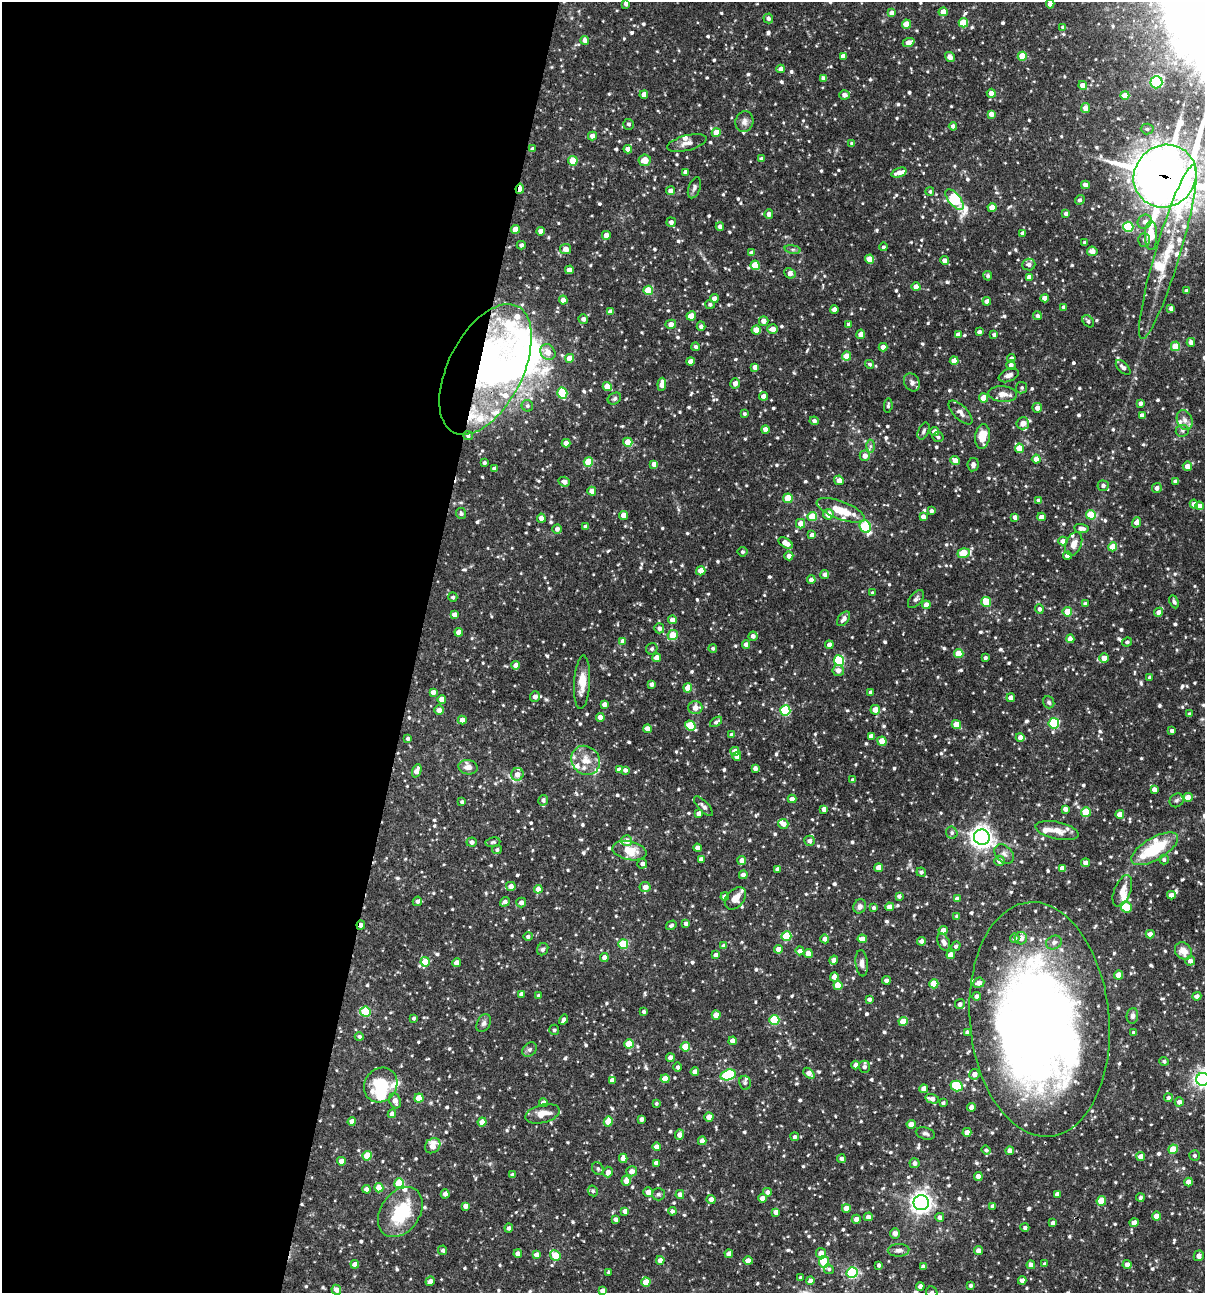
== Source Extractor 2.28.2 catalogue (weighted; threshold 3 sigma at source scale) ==
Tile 5 of 4 x 4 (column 1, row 2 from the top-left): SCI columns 250-1452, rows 2584-3874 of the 5187 x 5168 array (HDU 1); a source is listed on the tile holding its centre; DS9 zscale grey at full resolution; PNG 1207 x 1295 px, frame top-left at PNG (2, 2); each listed source drawn as its Kron ellipse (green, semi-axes under 4 px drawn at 4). Shown black and unused: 35% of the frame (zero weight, under 3 of 4 exposures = <1% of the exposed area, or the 3 px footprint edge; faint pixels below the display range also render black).
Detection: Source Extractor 2.28.2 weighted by HDU 2 'WHT'; one run over the whole footprint, this tile lists its part. Background 0.0857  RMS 0.0039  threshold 0.0174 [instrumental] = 3 sigma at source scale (4.5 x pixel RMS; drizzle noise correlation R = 1.50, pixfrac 1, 0.05/0.05 arcsec/px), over >= 5 px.
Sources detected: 969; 8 inside a brighter object's white glare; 3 cosmic-ray / hot-pixel residue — neither listed nor drawn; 35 inside a brighter listed object's ellipse — not listed separately; of the other 923, all 500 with FLUX_AUTO >= 0.77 (the completeness limit of this list) listed and drawn (423 fainter detections not listed), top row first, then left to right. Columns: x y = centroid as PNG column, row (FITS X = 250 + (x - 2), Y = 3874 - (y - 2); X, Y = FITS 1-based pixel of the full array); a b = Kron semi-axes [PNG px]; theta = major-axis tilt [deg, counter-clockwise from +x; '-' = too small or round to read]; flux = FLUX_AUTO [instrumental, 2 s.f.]
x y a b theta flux
626 4 4 4 - 1.4
1050 4 4 4 - 2
943 12 5 4 - 3.5
892 13 4 4 - 2.2
768 18 5 4 - 1.2
963 23 5 4 - 11
906 24 4 4 - 7
1063 27 4 4 - 0.9
585 40 4 4 - 2.5
909 42 6 4 24 3.2
843 56 4 4 - 1.8
1022 56 4 4 - 8.8
950 57 5 4 - 2.2
781 69 4 4 - 2.3
824 79 4 4 - 1.9
1156 82 6 6 - 28
1083 85 4 4 - 2.9
991 93 4 4 - 2.9
644 95 4 4 - 3.2
844 95 5 4 - 1.9
1125 95 4 4 - 4.8
1086 108 5 4 - 2.7
991 114 4 4 - 2.5
744 122 10 9 - 2
629 124 5 5 - 0.85
953 126 4 4 - 1.4
1147 129 6 5 - 0.85
716 133 4 4 - 6.7
592 136 4 4 - 2.4
687 143 20 7 14 2.6
852 143 4 4 - 0.83
532 149 4 4 - 1.1
628 149 4 4 - 2.9
762 159 4 4 - 1.5
645 160 6 6 - 4.7
573 161 5 4 - 11
686 172 4 4 - 2.5
899 173 8 4 18 2.9
1165 176 32 30 45 970
1085 185 4 4 - 2.5
694 188 11 6 71 1.2
520 189 5 3 - 5.1
670 191 4 4 - 1.8
930 192 4 4 - 0.86
954 199 12 6 -50 39
1080 200 5 4 - 1
992 207 4 4 - 4.7
769 214 5 4 - 1.9
1066 214 4 4 - 1.7
671 222 5 4 - 1.5
1145 222 7 6 - 1.8
720 227 4 4 - 2.3
1128 227 5 5 - 28
515 229 4 4 - 5.9
541 231 4 4 - 3.2
1023 233 4 4 - 1.7
606 235 4 4 - 3.1
1151 235 14 6 -90 11
1144 240 7 6 - 0.94
1085 242 3 3 - 0.89
521 245 4 4 - 1.2
883 247 4 4 - 0.84
566 249 5 5 - 2.9
793 249 8 4 -8 0.87
1092 251 5 4 - 3.2
1168 252 91 12 73 21
752 253 4 4 - 1.7
870 259 4 4 - 5.6
944 260 4 4 - 2.1
755 265 5 4 - 9.4
1029 265 6 6 - 1.9
569 270 4 4 - 3
790 273 6 5 - 2.9
988 276 5 4 - 0.89
1029 277 4 4 - 2.6
916 287 4 4 - 3.3
648 290 5 4 - 14
1187 291 4 4 - 2.7
714 298 4 4 - 2.2
1045 298 4 4 - 2.6
563 300 4 4 - 2.5
987 301 4 4 - 2.4
710 304 5 4 - 0.79
1064 307 4 3 - 1.1
1171 308 4 4 - 1.8
834 309 4 4 - 2.5
610 312 4 4 - 2.4
691 316 5 4 - 5.8
1037 316 4 4 - 1
583 319 5 4 - 1.5
764 321 5 4 - 2.6
1088 321 7 5 -47 0.92
671 324 5 4 - 2.6
849 324 4 4 - 1.5
701 326 4 4 - 1.3
773 329 5 5 - 2.9
756 330 4 4 - 5.9
979 332 4 4 - 1.5
861 334 4 4 - 3.5
958 335 4 4 - 2
994 335 4 4 - 1
1191 342 4 4 - 1.6
1175 346 4 4 - 10
696 347 4 4 - 1
883 347 4 4 - 2.7
548 352 8 7 - 3.9
847 356 4 4 - 6.6
570 358 4 4 - 6.2
1011 358 4 4 - 1.5
690 361 4 4 - 2.4
954 361 4 4 - 4.5
870 364 4 4 - 0.81
1011 365 4 4 - 1.6
755 367 4 4 - 2
1123 367 9 5 -46 1.7
485 369 71 37 63 120
1009 375 10 6 22 2.1
912 382 9 7 -61 1.5
735 383 5 4 - 2.7
662 384 6 4 85 3.2
607 386 4 4 - 6.4
1022 388 6 5 - 0.78
562 393 5 5 - 20
1003 394 14 8 -4 3.2
764 396 4 4 - 2.7
984 398 4 4 - 5.6
614 399 7 5 33 0.96
1140 403 4 4 - 1.5
888 405 7 3 85 0.84
527 406 6 5 - 1
1037 408 5 5 - 2.5
960 413 15 7 -45 2
744 414 4 3 - 0.82
1142 415 4 4 - 2.3
1185 420 10 7 -66 1.9
814 421 4 4 - 1.3
1023 423 6 6 - 3.4
765 429 4 4 - 2.5
924 431 9 5 64 0.88
1182 431 7 6 - 0.8
935 432 4 4 - 3
468 436 5 4 - 0.88
938 437 5 5 - 0.96
983 437 12 7 83 6.9
628 442 4 4 - 7.9
566 443 4 4 - 3.9
870 446 6 4 89 0.83
1019 448 4 4 - 6.5
865 456 5 5 - 2.8
1036 459 4 4 - 3.6
955 460 5 4 - 3
588 462 5 4 - 13
484 463 3 3 - 0.89
654 464 4 4 - 2.7
973 465 7 5 80 1.3
1187 466 5 4 - 3.2
495 469 4 4 - 2.5
839 480 5 4 - 2.8
1175 481 4 4 - 1.1
564 482 6 5 - 2
1103 486 5 5 - 1.2
1157 488 5 4 - 1.6
592 491 4 4 - 3.4
788 498 5 4 - 10
1039 501 4 4 - 2.4
1194 504 4 4 - 1.9
1199 506 4 4 - 2.6
841 510 25 9 -21 9.9
931 511 4 3 - 1.2
461 513 5 5 - 0.94
828 514 5 5 - 4.5
624 515 4 4 - 4.6
1091 515 5 5 - 14
812 516 5 4 - 13
923 517 4 4 - 2.2
1015 517 4 4 - 1.7
1041 517 4 4 - 2.6
541 518 4 4 - 3.4
1137 522 5 4 - 2.4
800 524 5 4 - 4.3
865 526 6 5 - 29
585 527 4 4 - 1.4
1081 528 7 4 -6 1.8
557 529 5 4 - 1.6
812 535 4 4 - 2.5
1063 541 4 4 - 2.9
786 543 8 4 -32 4.1
1074 544 12 7 67 3.2
1113 547 4 4 - 6.5
742 552 5 4 - 0.82
964 553 6 5 - 13
789 556 4 4 - 2.5
1067 556 4 4 - 2.6
701 571 4 4 - 5.5
825 574 5 4 - 1.7
811 580 4 4 - 2.1
873 593 4 3 - 1.1
453 597 5 4 - 0.91
916 599 10 6 52 1.2
986 602 5 4 - 12
1174 602 7 4 -65 0.9
1085 604 4 4 - 1.5
926 605 4 4 - 3.5
1039 609 5 4 - 1.2
1067 612 5 5 - 5.4
1159 612 4 4 - 2.2
454 615 4 4 - 2.1
844 619 8 5 52 1.8
672 620 4 4 - 2.5
659 628 5 5 - 1.6
459 632 4 4 - 3.7
673 635 5 4 - 8.7
753 636 4 4 - 1.4
1070 639 4 4 - 2.9
623 641 4 4 - 2.4
1127 642 5 4 - 0.89
746 645 4 4 - 2.3
829 645 4 4 - 2.2
713 648 4 4 - 0.79
652 649 6 5 - 0.95
959 653 4 4 - 8.4
657 658 4 4 - 3.8
985 658 4 3 - 1.1
1104 658 4 4 - 3.7
839 661 5 5 - 30
516 665 4 4 - 2.4
838 670 6 5 - 2.4
1150 677 3 3 - 0.96
582 682 27 8 87 6.2
651 684 4 4 - 1.4
688 688 4 4 - 5.5
433 692 4 4 - 2.1
871 692 4 3 - 1.4
535 697 5 5 - 2.1
1011 698 4 4 - 2.5
442 699 4 4 - 4
1049 702 6 5 - 1.1
604 704 4 4 - 2.1
695 708 7 6 - 2.9
439 710 5 4 - 2.4
785 710 5 5 - 28
875 710 5 5 - 3.6
1189 714 4 4 - 0.77
600 717 4 4 - 4.5
462 720 4 4 - 2.8
716 722 7 4 34 1.1
1054 723 5 5 - 29
956 724 5 4 - 6.9
690 725 5 5 - 16
647 729 4 4 - 2.7
1172 731 4 3 - 1.1
732 735 4 4 - 1.9
871 736 4 4 - 2.5
1020 737 4 4 - 2.6
408 739 3 3 - 0.91
882 741 4 4 - 6.2
735 751 4 4 - 4.1
737 756 4 4 - 2.2
586 760 15 13 -46 5.5
468 767 10 7 -11 2.7
755 768 4 4 - 1.7
619 770 4 4 - 2.3
625 770 4 4 - 1.3
417 771 7 4 68 3
517 774 6 6 - 3.1
853 780 4 3 - 0.78
1154 790 4 4 - 2.5
1188 797 5 5 - 3.4
792 799 4 4 - 3.2
543 800 5 5 - 1.3
1177 800 7 6 - 0.98
462 802 4 4 - 0.87
703 806 12 5 -47 1.4
824 809 4 4 - 2.4
1065 809 4 4 - 1.9
1086 812 5 5 - 15
699 814 4 4 - 2.7
1120 814 4 4 - 3.8
783 824 5 5 - 2.5
1057 831 22 8 -12 4.8
952 833 6 5 - 0.98
982 837 8 7 - 250
627 841 5 5 - 3.7
810 841 5 5 - 1.8
472 842 5 4 - 1.4
493 842 7 5 9 0.81
698 848 4 4 - 2.3
1155 849 26 11 30 19
497 850 5 4 - 0.85
629 851 17 9 -11 7.6
1004 854 11 7 -44 1.7
701 859 4 4 - 1.8
742 860 4 4 - 2.8
1164 860 5 4 - 0.82
999 861 5 5 - 2.6
1086 863 4 4 - 2.5
642 864 5 5 - 1.2
879 868 4 4 - 4
1062 868 4 4 - 2.4
778 869 4 4 - 2
921 872 5 4 - 0.89
743 875 4 4 - 1.8
511 886 5 4 - 2.6
645 887 5 5 - 2.8
538 889 4 4 - 4.3
1122 891 17 8 68 3.4
1171 895 4 4 - 2.6
725 896 4 4 - 1.8
899 896 4 4 - 1.1
735 898 13 8 49 4.1
957 899 4 4 - 2.6
417 901 5 4 - 1.2
505 902 5 4 - 1.6
521 903 5 5 - 1.7
860 906 7 6 - 1.5
890 907 4 4 - 3.2
1126 907 6 5 - 12
874 908 4 4 - 1
957 916 4 3 - 0.91
686 924 4 4 - 1.7
361 925 4 3 - 2.2
671 925 5 4 - 0.97
943 930 4 4 - 2.5
1150 934 4 4 - 2
528 936 5 4 - 0.97
786 936 5 5 - 17
1015 938 5 5 - 1.3
1021 938 6 6 - 3.3
825 939 4 4 - 1.9
862 939 4 4 - 2.8
922 941 4 4 - 1.7
944 942 9 5 -64 2.1
1054 943 8 6 25 1.7
623 944 5 5 - 17
724 946 4 4 - 2.3
956 946 5 4 - 0.95
543 949 6 5 - 0.89
778 949 4 4 - 3.3
800 951 4 4 - 2.1
1183 951 9 8 - 4.1
808 953 4 4 - 4.5
716 955 4 4 - 2.3
951 955 4 4 - 4.2
604 958 4 4 - 2.7
834 960 4 4 - 2.3
1190 961 5 4 - 1.7
425 962 5 4 - 7.7
456 963 4 4 - 3.3
862 963 13 6 -84 1.9
1119 975 4 4 - 6.5
834 977 4 4 - 2.2
886 980 4 4 - 1.7
979 983 5 5 - 2.8
934 984 4 4 - 9.7
838 985 4 4 - 8.1
522 994 4 4 - 2.3
538 996 4 4 - 0.8
977 996 4 4 - 1.8
1197 996 4 4 - 1.6
869 999 4 4 - 1.4
960 1004 5 5 - 1.3
365 1012 5 5 - 21
644 1012 3 3 - 0.88
716 1015 4 4 - 4.8
1132 1016 8 6 83 1.4
414 1018 4 4 - 0.92
1039 1019 118 69 -85 440
564 1020 5 4 - 1.7
774 1020 5 5 - 20
903 1022 4 4 - 8.8
484 1023 9 6 64 1.3
554 1030 5 5 - 0.89
967 1032 4 3 - 0.9
1134 1033 4 3 - 1.2
359 1037 4 4 - 0.99
733 1041 4 4 - 3.3
629 1044 5 5 - 7.7
685 1047 4 4 - 8.9
529 1050 8 6 44 1.1
670 1058 4 4 - 2.6
1164 1061 4 4 - 0.88
856 1065 4 4 - 2
678 1067 5 4 - 0.96
864 1067 6 5 - 1.5
695 1072 4 4 - 2.7
809 1073 6 4 -42 2.9
974 1074 5 5 - 2.4
728 1075 8 5 16 32
665 1079 4 4 - 5
1203 1079 6 6 - 150
612 1080 4 4 - 2.4
745 1083 7 5 -77 0.95
381 1085 18 16 55 17
957 1086 6 5 - 23
924 1089 4 4 - 2.8
419 1098 4 4 - 8.6
1168 1098 4 4 - 1.1
932 1099 7 4 -15 2.2
395 1101 8 5 -68 2.5
1179 1102 4 4 - 2
543 1103 4 4 - 2.7
656 1103 4 4 - 0.8
943 1103 4 3 - 0.9
971 1107 4 4 - 2.1
392 1114 4 4 - 2.4
542 1114 18 9 15 5.2
709 1117 4 4 - 4.3
641 1119 4 4 - 1.4
352 1121 4 4 - 2.6
608 1121 5 4 - 7.6
482 1122 4 4 - 4.7
911 1124 4 4 - 4.1
967 1132 4 4 - 2.4
925 1134 10 6 -16 1.2
679 1135 5 4 - 2.8
795 1137 4 4 - 1.2
702 1141 4 4 - 2.5
433 1146 8 7 - 5.2
657 1147 4 4 - 2.4
1173 1149 5 4 - 6.7
986 1150 5 4 - 0.91
1010 1151 4 4 - 2.6
1195 1155 5 5 - 0.82
367 1156 4 4 - 9.8
1141 1157 4 4 - 3.5
623 1158 4 4 - 2.8
841 1159 4 4 - 1.4
341 1161 4 4 - 3.3
656 1163 4 4 - 2.5
914 1163 5 5 - 1.6
598 1169 6 5 - 0.89
632 1171 5 5 - 2.9
608 1172 5 4 - 2.6
513 1175 4 4 - 2.6
978 1176 4 4 - 3.6
626 1181 5 4 - 2.8
1189 1182 4 4 - 2.8
399 1183 5 5 - 16
379 1188 4 4 - 7.3
367 1189 4 4 - 2.6
593 1191 5 4 - 0.79
648 1192 5 5 - 2.7
767 1192 4 4 - 1.6
445 1194 4 4 - 1.8
658 1194 6 6 - 0.82
680 1194 4 4 - 2
1057 1194 4 4 - 1.7
762 1198 4 4 - 2.8
1140 1198 4 4 - 1
711 1199 4 4 - 2.4
1101 1201 5 4 - 8.5
921 1203 7 7 - 220
465 1206 4 4 - 2.1
993 1206 4 4 - 1.7
846 1208 4 4 - 3.7
625 1211 4 4 - 2.5
672 1211 4 4 - 1.3
400 1212 27 19 55 22
776 1212 4 4 - 2.7
1157 1216 4 4 - 4.1
868 1217 4 4 - 1.7
940 1217 4 4 - 1.3
615 1219 4 3 - 1.3
856 1219 4 4 - 2.3
1053 1223 4 3 - 1.4
1134 1223 5 4 - 3.1
1025 1227 4 4 - 1
509 1228 4 4 - 1.3
895 1233 5 5 - 1.5
443 1250 5 4 - 1
899 1250 11 6 4 1.7
978 1251 4 4 - 2.9
821 1253 5 5 - 2.9
518 1254 4 4 - 2.7
729 1254 4 4 - 2.4
537 1255 4 4 - 3.1
555 1255 6 4 -49 11
1199 1256 5 5 - 2.2
660 1260 4 4 - 2.8
748 1261 4 4 - 2.8
824 1262 6 5 - 16
355 1264 4 4 - 2.5
1045 1264 4 4 - 0.84
879 1265 4 3 - 0.97
1031 1265 4 4 - 2.8
1127 1265 4 4 - 2.2
923 1266 4 3 - 1.2
829 1269 5 5 - 0.84
609 1272 4 3 - 0.86
852 1273 5 5 - 42
801 1277 3 3 - 0.95
1022 1280 4 4 - 2.1
430 1281 5 4 - 1.9
810 1281 4 4 - 2.1
646 1282 4 4 - 7
920 1286 4 4 - 2.4
970 1286 3 3 - 0.98
336 1290 5 5 - 2.4
603 1291 4 4 - 2.2
932 1292 6 5 - 0.98
Overlapping masked pixels (flux is a lower limit): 7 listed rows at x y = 1165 176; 520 189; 485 369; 468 436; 361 925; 1039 1019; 1203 1079
Isophote crosses this tile's border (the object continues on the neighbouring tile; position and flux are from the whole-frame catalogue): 5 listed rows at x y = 1050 4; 1165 176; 1203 1079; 603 1291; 932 1292